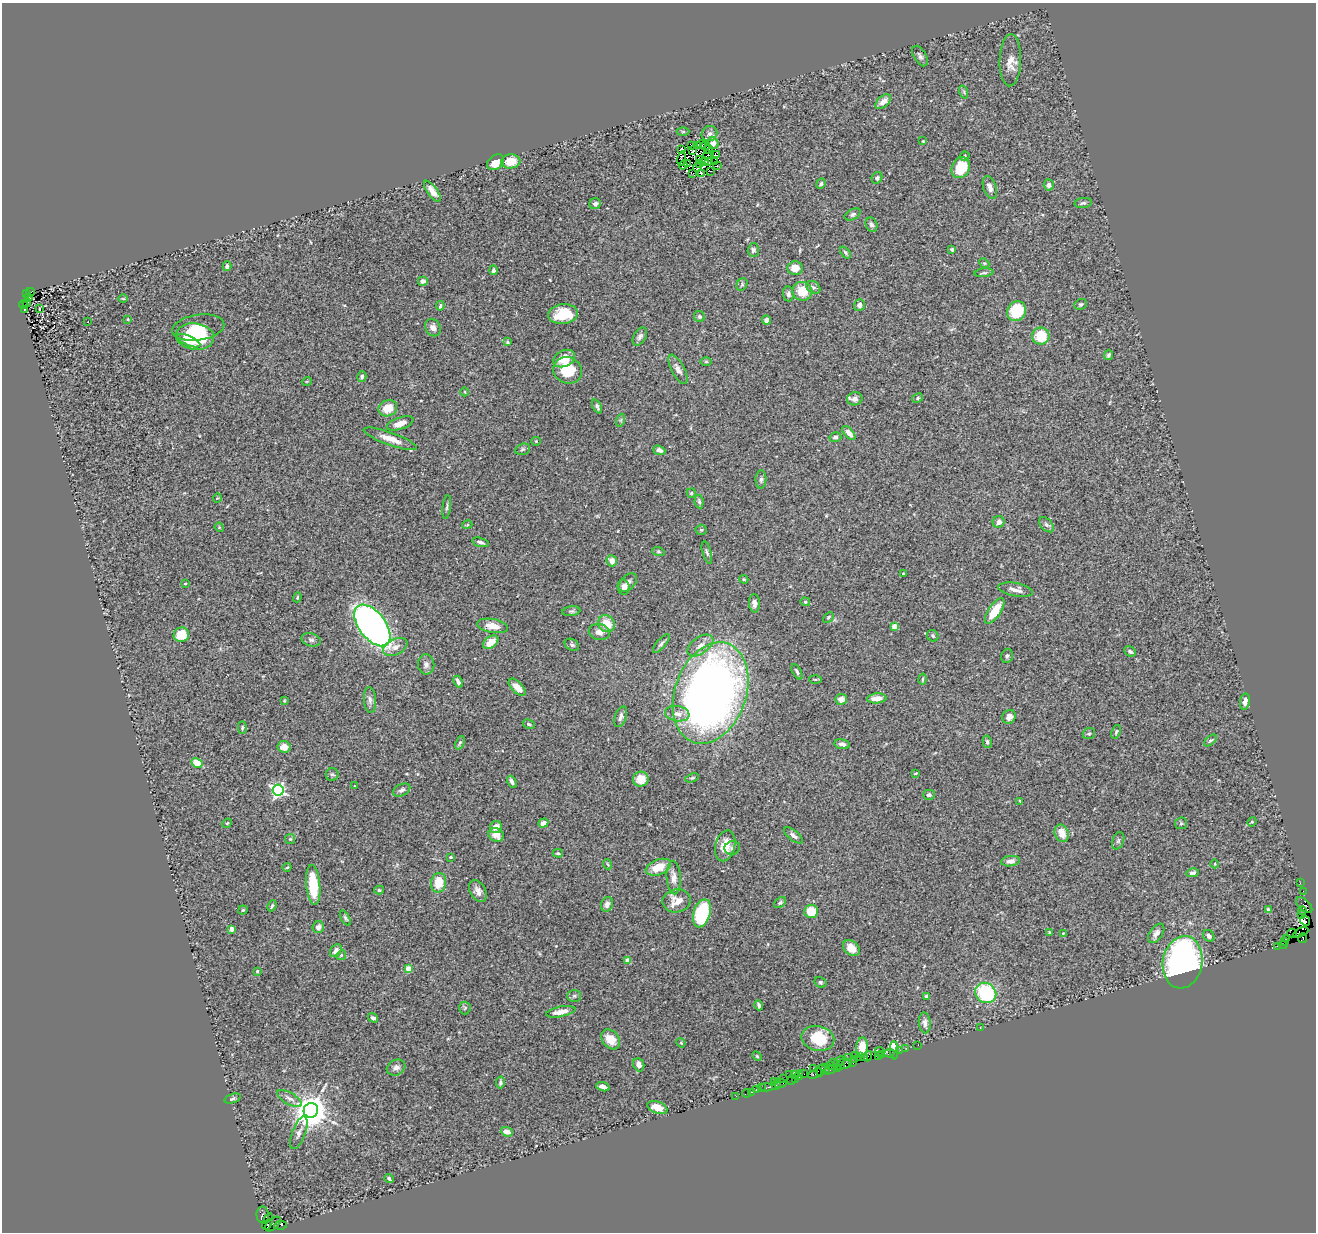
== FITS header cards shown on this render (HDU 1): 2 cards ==
NAXIS1  =                 1314
NAXIS2  =                 1230

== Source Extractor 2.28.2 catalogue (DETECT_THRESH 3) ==
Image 1314 x 1230 px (HDU 1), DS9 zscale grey, 1 PNG px = 1 image px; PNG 1318 x 1234 px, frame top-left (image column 1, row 1230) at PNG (2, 3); each listed source drawn as its Kron ellipse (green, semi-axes under 4 px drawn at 4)
Background 0.481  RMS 0.039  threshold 0.118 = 3 sigma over >= 5 px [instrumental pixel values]
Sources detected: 316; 8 with non-positive FLUX_AUTO (blend fragments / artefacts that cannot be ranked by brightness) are neither listed nor drawn; the other 308 listed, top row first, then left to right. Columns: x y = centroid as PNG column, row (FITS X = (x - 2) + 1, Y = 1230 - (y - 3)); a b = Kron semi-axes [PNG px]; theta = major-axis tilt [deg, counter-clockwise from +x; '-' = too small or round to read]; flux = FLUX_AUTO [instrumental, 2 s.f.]
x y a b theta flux
920 56 11 6 -59 8.3
1010 60 26 11 88 31
964 92 7 4 -72 4.1
883 102 9 5 41 18
683 131 6 4 0 3.4
709 133 8 7 - 8.3
923 141 3 3 - 2.5
713 143 6 5 - 13
702 144 4 4 - 7.1
692 145 3 2 - 6.7
698 145 3 2 - 2.9
705 145 5 2 - 3.6
681 149 4 2 - 3.4
708 150 4 2 - 1.4
693 151 4 2 - 3.1
707 155 4 2 - 0.89
716 155 4 3 - 6.2
964 156 5 4 - 3.3
682 159 7 2 79 3.1
699 160 3 2 - 3
511 161 9 7 5 46
709 161 2 2 - 1.3
496 162 9 7 39 38
704 162 4 2 - 3.5
715 162 3 2 - 0.97
687 164 3 2 - 1.7
699 164 3 2 - 2
683 165 4 2 - 0.61
717 165 4 2 - 4.2
697 167 4 3 - 7.8
961 168 11 8 61 80
711 171 2 2 - 1.9
693 173 3 2 - 3.3
701 173 4 2 - 3.1
877 178 6 5 - 5.1
821 184 5 4 - 4.6
1049 185 5 5 - 9.7
990 187 12 6 -72 14
432 191 12 5 -54 17
1083 203 8 5 7 5.6
595 204 6 5 - 7.5
853 214 8 5 28 6.1
871 225 7 5 -66 6.9
952 249 3 3 - 3.3
753 250 7 5 89 7.1
845 252 7 4 -53 4.2
984 263 5 4 - 3.4
227 266 5 4 - 7.3
795 268 7 7 - 25
493 270 5 4 - 6.3
984 273 9 3 6 4.4
423 281 5 5 - 11
742 284 6 5 - 3.9
813 287 8 5 -34 6.6
802 291 10 9 - 51
30 292 4 3 - 52
27 293 3 2 - 93
788 294 7 5 -85 7.8
29 298 3 3 - 39
123 299 4 3 - 2.3
27 303 4 3 - 99
1081 304 6 5 - 4.8
23 305 4 3 - 110
859 305 6 5 - 7.9
440 306 5 3 - 4.1
39 308 3 2 - 2.6
25 309 3 2 - 56
1016 311 10 9 - 110
563 314 15 10 7 70
699 317 6 5 - 5.5
128 319 3 2 - 2.1
767 320 4 4 - 11
88 322 2 2 - 1.1
198 328 26 13 9 47
433 328 9 7 -58 14
1041 336 9 8 - 72
195 337 19 13 -7 140
640 337 10 6 59 8.5
189 341 12 5 -24 33
507 342 3 3 - 3
1109 355 5 4 - 5.5
564 359 11 8 27 40
706 362 6 4 -1 3
678 369 16 6 -62 14
567 370 14 13 - 87
362 377 5 4 - 5.9
307 381 5 3 - 2.4
465 392 4 3 - 2
918 398 6 4 29 4.3
855 399 8 6 12 14
597 407 7 3 -65 6
388 408 9 8 - 45
621 420 7 4 71 4
400 423 14 6 19 22
849 433 8 4 -48 21
835 437 6 5 - 5.9
390 439 28 6 -20 31
536 441 4 4 - 2.7
523 449 7 5 17 5.3
659 450 6 4 -20 11
761 479 9 5 89 6.6
691 493 5 4 - 2.8
217 498 5 3 - 2
699 502 7 4 -80 5.2
447 507 12 3 82 5.1
999 522 6 5 - 13
467 525 5 3 - 2.5
1046 525 9 5 -45 7
219 527 5 4 - 2.5
701 530 5 5 - 4.5
481 542 8 4 -17 8.5
658 551 6 4 -18 3.2
707 552 11 4 -74 5.5
612 561 6 5 - 20
903 573 3 3 - 2.6
744 579 5 3 - 3.3
628 582 11 7 46 13
185 584 3 2 - 1.9
624 587 7 6 - 12
1015 590 17 6 -10 17
297 597 5 4 - 2.9
805 602 5 4 - 3.2
754 603 9 5 -87 12
571 611 9 5 8 5.5
995 611 15 6 56 65
828 617 6 4 42 4
606 624 9 8 - 45
372 625 24 13 -53 1200
493 626 16 7 -10 29
894 626 4 4 - 37
599 632 11 8 -11 16
181 635 8 7 - 61
933 636 6 5 - 4.6
311 640 10 6 -15 8.6
491 642 8 5 35 34
661 644 11 4 50 7
572 645 7 5 -29 5.6
700 645 15 8 35 22
395 647 13 7 27 15
1130 651 6 4 -26 7.3
1007 656 7 5 72 5.6
426 664 10 8 -84 11
797 672 8 4 -61 5.4
815 679 6 3 -1 2.8
923 679 5 2 - 3
458 682 6 3 -65 8.5
517 687 11 5 -46 22
711 693 52 35 70 2200
877 698 9 5 4 24
841 699 6 5 - 21
370 700 13 6 -86 11
284 701 4 3 - 2.4
1245 702 8 5 81 15
677 714 12 7 -9 19
621 717 10 5 71 9.1
1009 717 7 6 - 11
529 724 6 4 -27 4
242 728 6 4 88 3.9
1116 732 7 4 71 3.9
1089 734 6 5 - 4.2
1210 740 7 4 40 4
987 742 6 4 -79 4.9
460 743 7 4 68 4.2
842 744 8 5 -9 11
284 747 6 5 - 20
197 763 6 4 -28 43
915 773 4 2 - 2.5
332 774 6 6 - 5.4
692 778 7 4 21 3.7
641 779 8 7 - 31
512 782 6 4 -62 7.8
355 786 2 2 - 1.9
278 790 6 5 - 570
402 790 9 6 26 8
929 795 6 5 - 6
1020 801 4 2 - 2.1
1252 822 5 4 - 2.7
227 823 5 4 - 3.2
543 823 5 4 - 20
1181 823 6 6 - 4.6
496 827 6 6 - 22
1062 833 9 6 -68 28
496 835 8 6 -30 21
793 835 11 5 -38 9.6
290 839 5 5 - 3.4
1118 841 9 5 71 5.9
725 846 16 10 75 45
732 848 8 7 - 6.9
558 853 5 3 - 4.8
451 857 4 3 - 4.3
1010 861 9 5 7 13
607 864 5 3 - 2.3
1215 864 4 3 - 2.1
287 867 4 3 - 2.4
658 867 13 7 21 49
1192 873 6 4 9 6.9
674 877 17 7 -86 17
439 883 10 7 79 56
1300 883 2 2 - 10
313 885 20 7 -84 81
379 890 5 4 - 4.3
478 891 12 7 -62 15
1303 891 2 2 - 1.7
677 901 14 11 9 34
780 903 7 4 37 4.1
607 904 8 6 68 12
1304 905 10 5 -43 48
272 906 5 3 - 3.2
243 910 5 4 - 3.6
1268 910 4 4 - 6.5
811 911 7 6 - 52
1302 911 4 3 - 260
702 913 14 8 74 220
1302 915 3 3 - 80
345 918 8 4 -61 5.1
1305 921 5 4 - 860
318 927 6 5 - 12
232 929 4 4 - 13
1049 932 4 3 - 2.4
1301 932 8 3 26 540
1063 933 3 3 - 2
1156 933 11 6 55 12
1292 933 5 2 - 19
1209 936 6 5 - 7.5
1286 938 3 2 - 63
1303 938 5 3 - 54
1285 942 3 2 - 44
1283 945 4 3 - 25
1277 946 2 2 - 14
851 948 9 7 -41 26
336 951 7 5 55 12
341 955 5 4 - 3.1
628 960 4 4 - 26
1183 962 26 20 79 760
408 969 4 4 - 40
257 971 3 3 - 3.6
820 982 6 5 - 4.3
986 993 11 9 -39 190
574 996 7 5 2 5.1
927 996 4 3 - 5.7
759 1005 5 3 - 5.4
465 1008 6 5 - 4.2
561 1012 15 5 11 24
373 1018 5 4 - 6
925 1023 10 6 -84 11
980 1028 2 2 - 17
818 1038 17 12 -12 85
611 1039 11 8 -50 41
681 1043 5 4 - 2.7
918 1045 2 2 - 10
862 1047 9 6 86 38
906 1048 2 2 - 24
894 1050 9 4 -87 62
900 1050 2 2 - 28
879 1051 5 2 - 35
889 1053 5 3 - 44
882 1054 3 3 - 51
856 1055 2 2 - 17
878 1055 4 2 - 52
757 1056 6 3 -45 2.7
860 1056 2 2 - 67
868 1056 5 2 - 11
849 1058 3 2 - 10
864 1058 2 2 - 17
855 1059 3 2 - 22
833 1062 2 2 - 30
839 1062 6 2 41 39
845 1063 7 5 3 160
853 1063 3 2 - 17
639 1065 7 5 -67 15
831 1065 3 2 - 28
841 1066 4 3 - 100
396 1068 10 7 28 13
826 1068 4 3 - 33
838 1068 3 2 - 79
814 1069 4 2 - 38
821 1070 7 4 66 140
830 1070 7 3 25 190
789 1074 3 2 - 97
795 1074 2 2 - 16
804 1074 2 2 - 33
815 1074 7 3 26 150
799 1075 5 2 - 27
784 1079 3 2 - 55
796 1079 3 2 - 48
774 1081 2 2 - 180
791 1081 3 2 - 46
500 1082 6 4 80 5.1
781 1084 6 3 14 79
776 1085 5 2 - 39
603 1087 7 4 -17 12
761 1087 3 2 - 16
767 1087 6 4 -4 21
757 1090 3 3 - 85
752 1092 2 2 - 13
746 1093 4 2 - 21
736 1096 2 2 - 10
233 1099 8 4 19 5.2
290 1099 14 6 -29 12
657 1108 10 6 -19 38
311 1110 7 7 - 5400
507 1132 6 4 -19 18
299 1133 17 6 69 15
389 1179 5 4 - 4.7
263 1215 8 6 -86 120
268 1222 9 5 71 810
273 1224 9 5 41 60
281 1225 6 3 7 67
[8 non-positive-flux detections neither listed nor drawn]